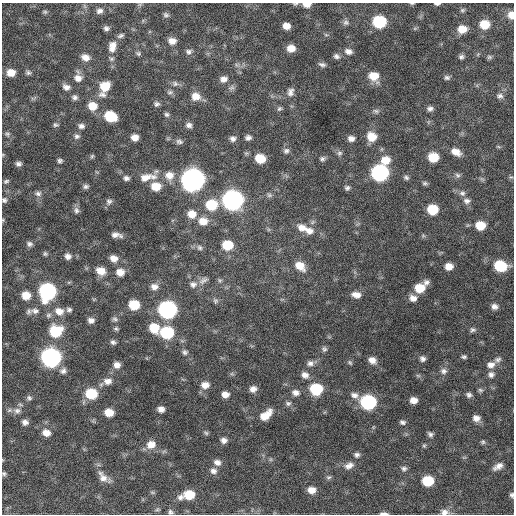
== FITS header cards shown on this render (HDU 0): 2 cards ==
NAXIS1  =                  512 / Axis length
NAXIS2  =                  512 / Axis length

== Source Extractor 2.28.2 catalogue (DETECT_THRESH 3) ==
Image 512 x 512 px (HDU 0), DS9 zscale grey, 1 PNG px = 1 image px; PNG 516 x 516 px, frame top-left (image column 1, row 512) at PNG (2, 3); no overlay
Background 706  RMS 22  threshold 64.5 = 3 sigma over >= 5 px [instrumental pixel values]
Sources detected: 202; all 202 listed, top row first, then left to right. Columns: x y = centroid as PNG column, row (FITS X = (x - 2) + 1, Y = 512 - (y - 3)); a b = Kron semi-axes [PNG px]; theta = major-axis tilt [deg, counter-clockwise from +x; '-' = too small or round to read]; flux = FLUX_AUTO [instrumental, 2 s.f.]
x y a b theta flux
412 3 5 3 - 1.5e+03
295 4 7 4 7 2.3e+03
307 4 8 5 1 1.2e+04
437 4 6 3 0 2.9e+03
462 10 6 5 - 2.3e+03
99 11 8 6 16 5.8e+03
45 12 6 5 - 2.3e+03
166 15 8 6 -18 3.5e+03
511 15 7 6 - 1.1e+04
379 22 9 8 - 9.7e+04
346 23 8 7 - 4.3e+03
484 24 8 7 - 2.9e+04
286 26 7 6 - 1.1e+04
106 28 7 6 - 4.3e+03
462 29 8 7 - 1.8e+04
326 35 6 3 -19 1.8e+03
121 36 10 5 24 3.7e+03
172 41 9 7 -12 1.1e+04
113 45 11 8 -18 8.4e+03
291 48 8 7 - 1.5e+04
112 49 9 7 -10 6.5e+03
348 51 10 7 -13 7.2e+03
189 52 8 7 - 4.7e+03
138 53 7 6 - 2.8e+03
336 56 8 6 -23 4.4e+03
85 57 10 7 -20 1.0e+04
461 57 6 5 - 3.4e+03
489 57 7 5 0 2.5e+03
111 59 7 5 0 2.8e+03
322 64 10 5 -14 4.2e+03
11 73 8 7 - 1.5e+04
28 73 7 6 - 3.2e+03
374 76 10 9 - 2.4e+04
78 78 10 9 - 1.0e+04
447 78 7 6 - 3.5e+03
223 79 9 8 - 8.3e+03
175 84 9 7 -39 4.6e+03
105 86 10 9 - 2.7e+04
66 87 10 7 -25 6.9e+03
232 88 8 6 33 4.1e+03
170 92 9 5 9 3.5e+03
290 92 11 8 77 7.0e+03
102 94 12 8 -3 7.0e+03
196 96 10 9 - 1.5e+04
500 96 9 7 -4 5.1e+03
75 97 7 6 - 4.4e+03
157 104 7 6 - 3.9e+03
92 106 10 9 - 2.1e+04
279 109 7 6 - 2.9e+03
430 109 7 6 - 4.7e+03
376 111 9 5 -11 3.7e+03
167 114 7 6 - 3.1e+03
110 116 10 8 -23 5.1e+04
55 125 7 6 - 2.9e+03
189 125 7 6 - 5.2e+03
81 126 8 7 - 5.1e+03
7 134 7 6 - 3.2e+03
77 136 8 6 9 4.1e+03
135 137 7 6 - 1.1e+04
372 137 10 9 - 2.1e+04
248 138 7 6 - 4.9e+03
233 139 8 7 - 5.4e+03
351 139 7 6 - 6.9e+03
179 142 9 6 -12 4.2e+03
286 151 8 7 - 4.1e+03
456 152 11 7 -26 1.3e+04
339 153 8 7 - 3.6e+03
92 156 5 5 - 2.0e+03
433 157 8 7 - 3.1e+04
260 159 9 7 -17 3.1e+04
322 159 7 6 - 3.5e+03
385 160 11 9 22 2.0e+04
60 161 6 5 - 3.2e+03
18 164 7 5 -10 4.6e+03
380 173 10 9 - 3.1e+05
169 175 12 11 - 1.6e+04
458 175 8 5 -39 3.4e+03
145 177 17 10 19 1.6e+04
153 177 11 8 12 9.4e+03
406 177 7 6 - 3.2e+03
126 178 7 6 - 4.5e+03
193 180 10 10 - 1.2e+06
6 181 7 5 20 2.8e+03
425 183 7 5 13 2.7e+03
156 186 9 8 - 2.2e+04
86 187 7 6 - 3.6e+03
347 188 6 6 - 3.5e+03
38 193 9 7 -12 5.4e+03
462 193 8 7 - 4.8e+03
269 195 7 6 - 3.3e+03
4 200 7 6 - 3.6e+03
232 200 10 9 - 6.7e+05
467 201 9 7 -16 5.6e+03
109 202 8 8 - 4.5e+03
211 205 10 9 - 4.9e+04
76 210 9 7 -84 5.1e+03
432 210 8 7 - 4.2e+04
192 214 9 8 - 1.6e+04
3 220 4 4 - 1.4e+03
203 221 11 9 -2 1.6e+04
480 225 8 7 - 2.7e+04
302 227 12 9 -18 1.3e+04
309 231 12 9 -10 1.1e+04
116 235 10 4 -7 7.4e+03
29 244 8 7 - 4.5e+03
227 245 9 8 - 3.8e+04
199 248 8 7 - 4.1e+03
45 254 7 5 -55 2.6e+03
68 256 8 7 - 6.4e+03
113 258 8 7 - 1.1e+04
300 266 12 9 -39 1.9e+04
449 266 7 6 - 1.3e+04
500 266 10 8 -9 6.1e+04
101 271 10 8 -24 1.6e+04
120 272 9 8 - 1.3e+04
203 280 13 7 28 6.0e+03
220 280 6 5 - 2.2e+03
193 284 10 9 - 7.8e+03
154 287 10 8 -6 9.3e+03
420 288 12 8 36 3.4e+04
47 291 9 9 - 3.3e+05
26 295 8 7 - 2.0e+04
356 295 10 7 -10 9.5e+03
413 298 9 7 -14 8.8e+03
215 301 7 6 - 3.1e+03
134 305 8 7 - 4.1e+04
494 306 7 7 - 6.4e+03
69 310 7 6 - 3.7e+03
167 310 10 9 - 4.3e+05
35 311 13 8 -9 8.1e+03
59 311 11 9 -9 1.4e+04
49 315 8 6 32 3.9e+03
115 319 7 7 - 3.7e+03
91 320 7 6 - 6.4e+03
154 328 12 10 -50 2.8e+04
116 329 6 5 - 2.5e+03
473 330 7 6 - 3.4e+03
55 331 11 9 16 5.8e+04
167 332 9 8 - 9.8e+04
113 342 7 6 - 4.0e+03
324 349 7 7 - 3.8e+03
185 352 7 7 - 3.6e+03
51 357 10 9 - 5.8e+05
464 357 6 4 4 2.8e+03
423 359 7 6 - 4.7e+03
498 359 9 6 10 4.6e+03
372 360 9 7 -27 9.6e+03
350 362 7 5 -49 2.4e+03
310 363 9 7 18 6.0e+03
117 365 7 7 - 8.8e+03
491 365 10 8 5 8.9e+03
63 371 8 7 - 5.6e+03
443 371 9 8 - 5.6e+03
305 375 9 8 - 8.1e+03
491 375 8 8 - 5.7e+03
108 381 12 9 5 1.0e+04
205 385 10 8 -1 1.1e+04
253 389 8 7 - 7.9e+03
316 389 9 8 - 7.1e+04
480 390 7 5 -17 2.7e+03
296 393 10 8 -13 7.4e+03
91 394 9 8 - 5.5e+04
225 394 7 6 - 9.6e+03
354 395 10 7 -13 7.1e+03
469 395 7 6 - 4.1e+03
29 398 7 6 - 3.2e+03
413 400 7 6 - 1.1e+04
368 402 9 8 - 2.0e+05
288 403 8 7 - 3.7e+03
161 409 6 5 - 7.5e+03
17 411 11 9 14 7.5e+03
109 412 7 6 - 2.0e+04
266 415 14 8 40 2.0e+04
476 418 8 7 - 8.4e+03
25 422 7 6 - 6.0e+03
402 422 7 5 -8 3.7e+03
46 433 9 8 - 1.1e+04
206 433 7 4 -31 2.3e+03
430 434 7 5 -33 3.9e+03
224 440 7 6 - 6.1e+03
483 442 6 6 - 2.4e+03
151 445 11 9 20 1.5e+04
424 446 5 4 - 1.9e+03
357 455 6 6 - 4.0e+03
217 462 9 8 - 7.6e+03
349 466 13 8 25 9.2e+03
498 466 11 6 31 8.3e+03
404 468 7 6 - 3.7e+03
213 471 9 8 - 6.2e+03
4 474 6 5 - 2.5e+03
103 477 17 10 -57 1.2e+04
329 477 7 5 1 2.7e+03
428 481 8 7 - 5.2e+04
311 490 8 7 - 1.2e+04
152 492 6 4 -19 1.8e+03
189 495 9 7 1 3.5e+04
512 495 6 5 - 3.0e+03
180 497 8 7 - 5.4e+03
157 510 6 4 19 2.0e+03
171 512 7 6 - 3.2e+03
444 512 11 8 -4 7.6e+03
383 513 9 3 -1 4.3e+03
At the frame edge (FLAGS 8, measured only in part): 12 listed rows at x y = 412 3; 295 4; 307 4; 437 4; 511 15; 4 200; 3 220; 4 474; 512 495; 171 512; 444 512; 383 513